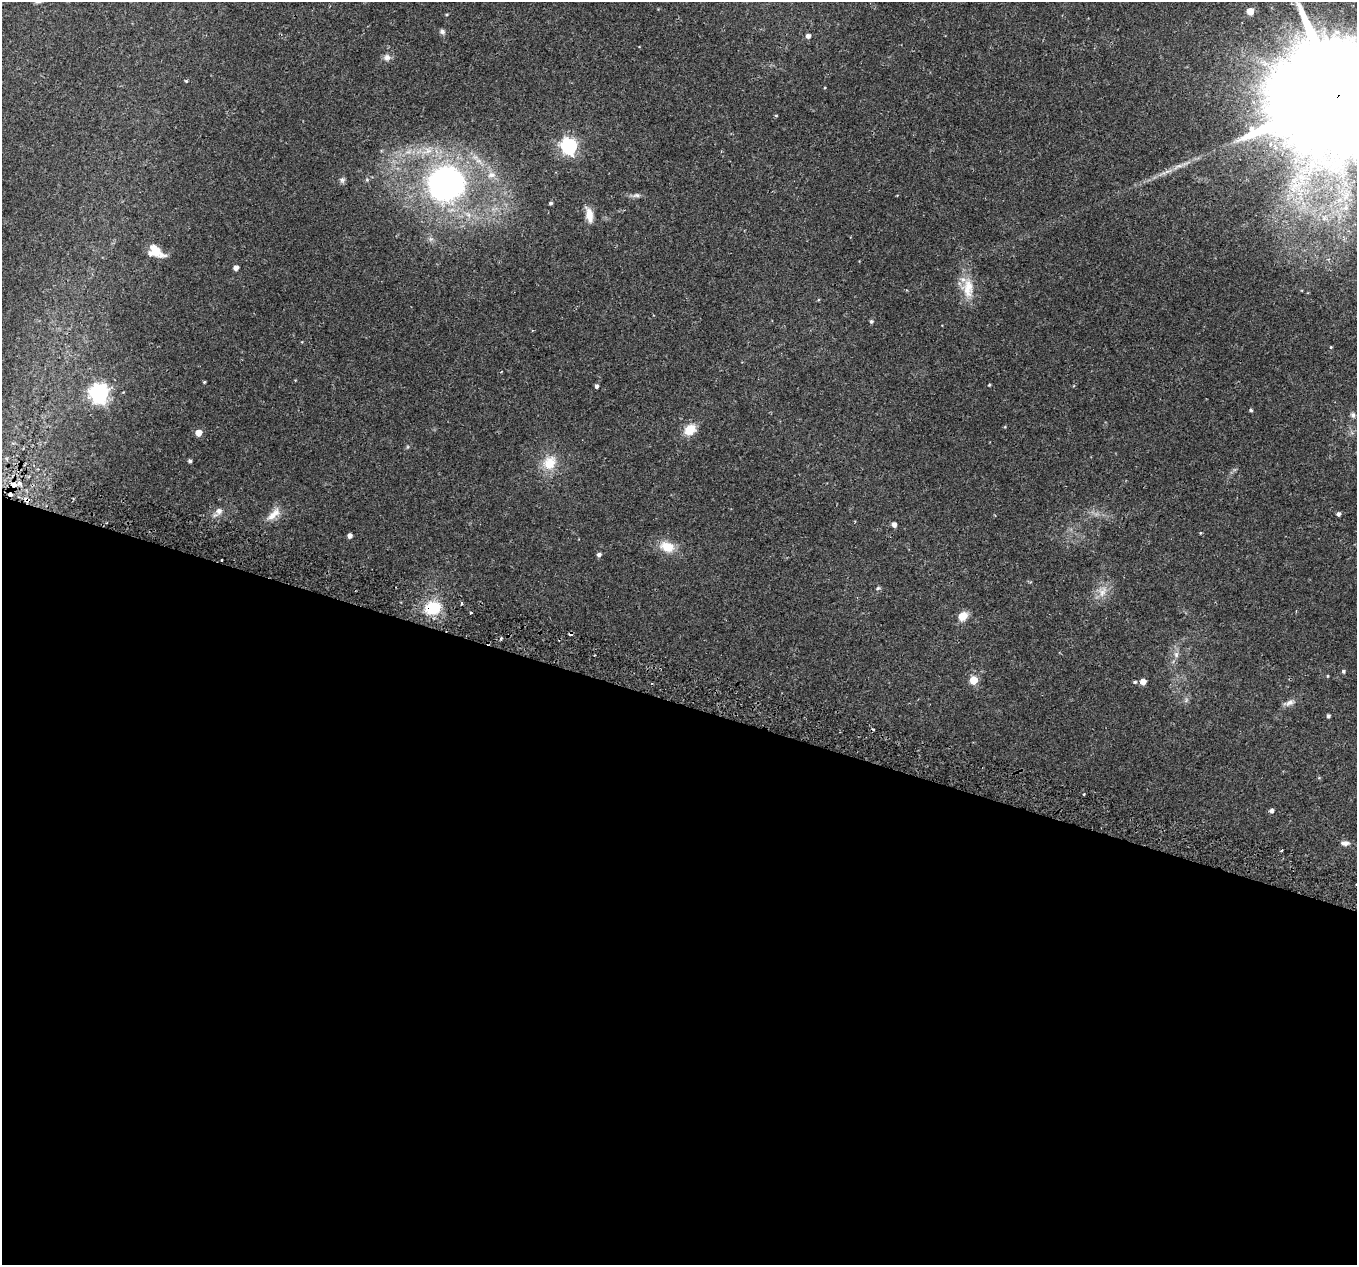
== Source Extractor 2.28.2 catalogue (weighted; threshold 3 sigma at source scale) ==
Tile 14 of 4 x 4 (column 2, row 4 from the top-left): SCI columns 1432-2786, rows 356-1618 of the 5565 x 5701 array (HDU 1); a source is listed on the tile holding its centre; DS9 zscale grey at full resolution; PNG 1359 x 1267 px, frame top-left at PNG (2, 2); no overlay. Shown black and unused: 44% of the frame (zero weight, under 2 of 3 exposures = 5% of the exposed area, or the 3 px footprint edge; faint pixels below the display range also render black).
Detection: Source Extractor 2.28.2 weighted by HDU 2 'WHT'; one run over the whole footprint, this tile lists its part. Background 0.0416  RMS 0.0036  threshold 0.0162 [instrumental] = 3 sigma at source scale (4.5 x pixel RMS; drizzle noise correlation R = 1.50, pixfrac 1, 0.0396/0.0396 arcsec/px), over >= 5 px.
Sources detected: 64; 3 cosmic-ray / hot-pixel residue — not listed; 2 inside a brighter listed object's ellipse — not listed separately; the other 59 listed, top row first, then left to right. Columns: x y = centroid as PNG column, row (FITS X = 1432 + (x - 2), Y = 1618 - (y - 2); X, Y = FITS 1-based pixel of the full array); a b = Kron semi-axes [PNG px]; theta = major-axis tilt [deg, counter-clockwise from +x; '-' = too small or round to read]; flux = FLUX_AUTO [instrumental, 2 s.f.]
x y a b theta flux
1250 11 5 5 - 6.5
442 32 8 6 -18 0.9
808 36 5 5 - 1.4
387 57 10 9 - 1.6
1339 94 61 26 67 21000
569 146 7 6 - 95
491 175 11 8 3 2.3
342 180 8 7 - 0.89
367 180 6 5 - 0.56
446 184 34 32 40 100
636 195 12 5 8 1.2
551 203 4 4 - 0.59
1346 208 9 8 - 2.6
589 215 20 8 -79 4
155 248 25 8 -44 4.4
236 268 4 4 - 2.1
968 288 30 15 -89 7.9
871 321 5 5 - 0.63
1331 347 4 3 - 0.29
204 382 4 3 - 0.35
989 385 4 3 - 0.33
597 386 4 4 - 0.82
99 393 7 7 - 150
1251 410 4 4 - 0.54
1353 415 8 6 -63 0.94
690 430 13 10 37 5.9
199 433 5 5 - 4.8
190 461 4 4 - 0.73
550 463 19 17 59 7.4
13 485 9 8 - 3.5
10 494 7 5 79 2.1
27 500 9 6 -41 1.5
219 511 12 9 51 2.1
274 514 23 9 43 3.7
1338 514 4 4 - 1
894 524 4 4 - 1.7
1200 533 5 3 - 0.25
350 536 5 5 - 1.3
667 547 15 11 -14 6.7
599 554 5 4 - 1.1
222 560 3 2 - 0.51
878 588 6 4 44 0.51
1102 592 18 10 64 4
432 608 16 13 15 13
471 613 3 3 - 1.2
963 616 9 7 43 4.9
501 639 4 3 - 0.56
1176 655 9 6 -89 1.4
1343 671 5 5 - 0.63
1327 676 4 3 - 0.31
974 680 5 5 - 11
1135 682 5 4 - 0.45
1143 682 5 5 - 2.8
1186 700 7 4 72 0.67
1289 703 16 7 19 1.8
1328 716 4 3 - 0.75
1271 811 5 4 - 0.98
1345 843 10 6 -3 1.5
1282 850 3 3 - 1
Overlapping masked pixels (flux is a lower limit): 6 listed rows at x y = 1339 94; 13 485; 10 494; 27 500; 222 560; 432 608
Isophote crosses this tile's border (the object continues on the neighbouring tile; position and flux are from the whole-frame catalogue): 1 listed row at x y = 1339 94